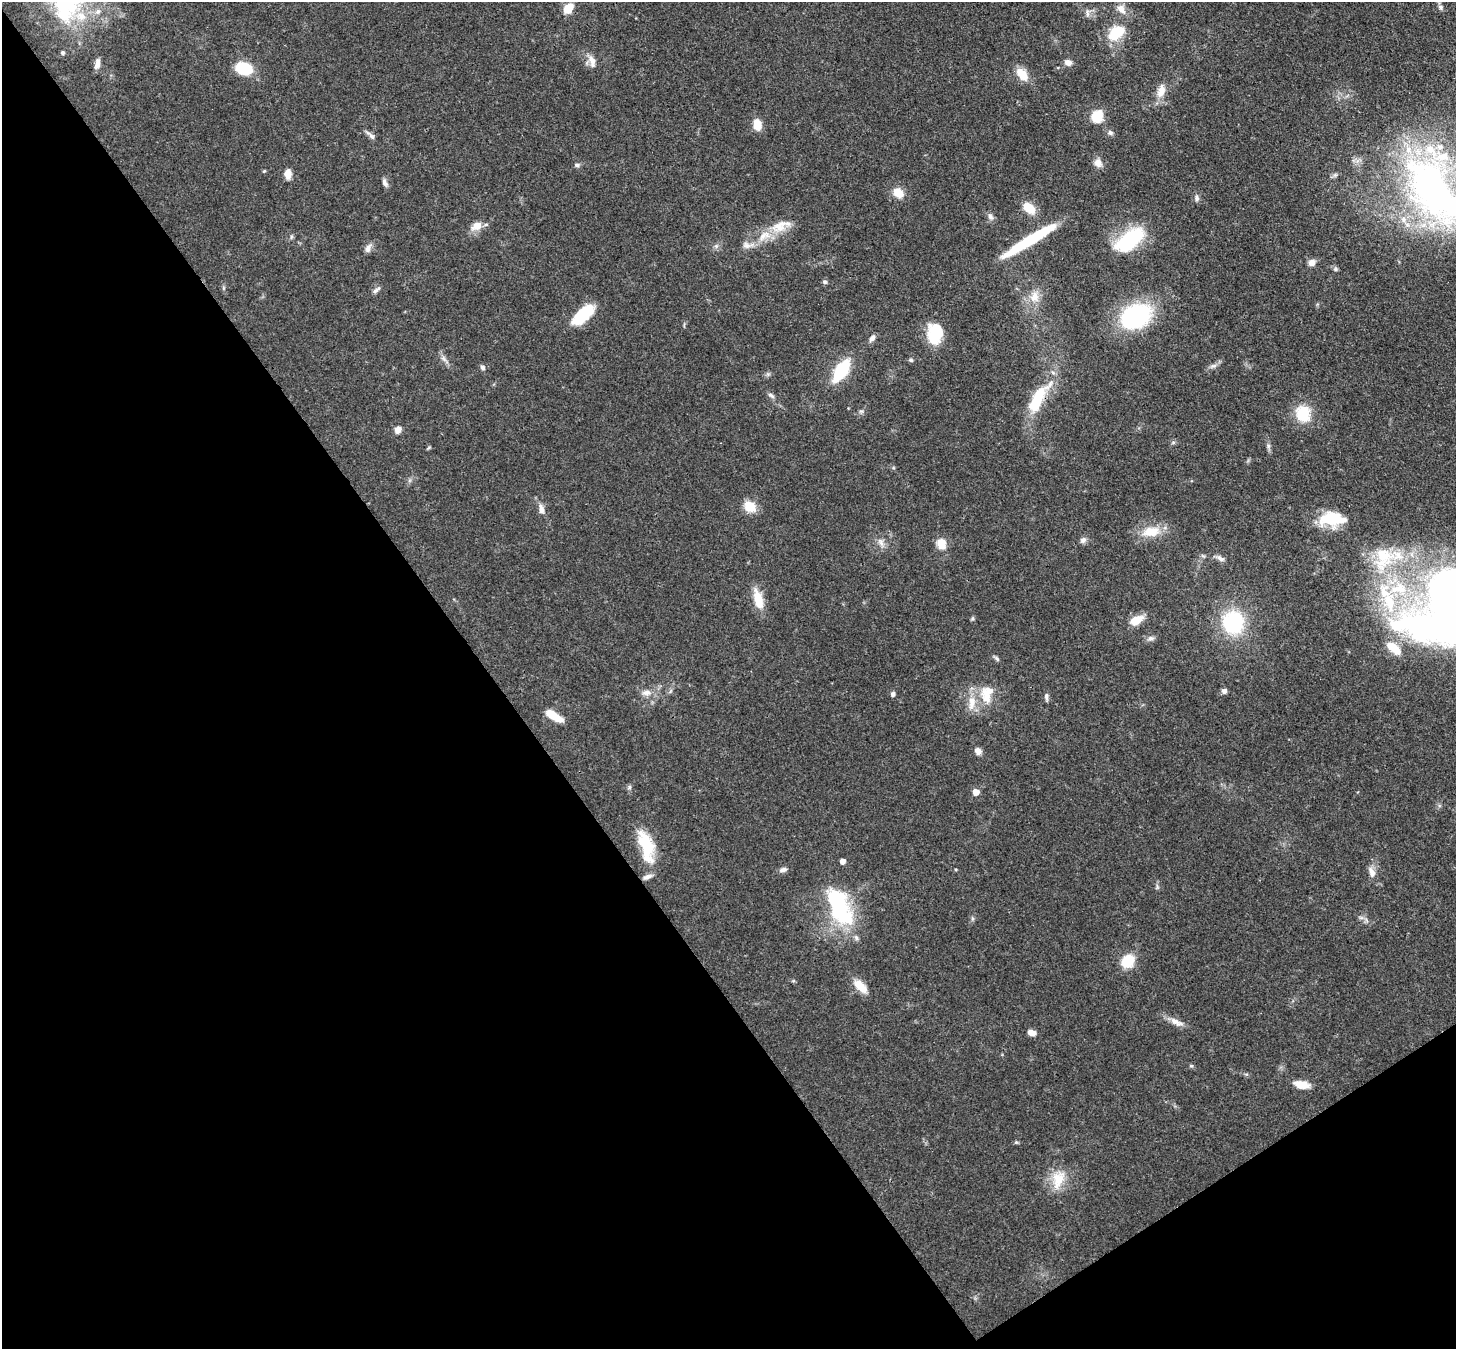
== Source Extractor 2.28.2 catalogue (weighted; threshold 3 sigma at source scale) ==
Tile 14 of 4 x 4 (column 2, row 4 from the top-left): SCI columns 1536-2989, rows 209-1555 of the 5979 x 5952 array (HDU 1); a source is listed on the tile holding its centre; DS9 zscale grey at full resolution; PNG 1458 x 1351 px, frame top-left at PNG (2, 2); no overlay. Shown black and unused: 38% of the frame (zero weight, under 3 of 4 exposures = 7% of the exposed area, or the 3 px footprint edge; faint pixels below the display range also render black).
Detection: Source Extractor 2.28.2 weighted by HDU 2 'WHT'; one run over the whole footprint, this tile lists its part. Background 0.101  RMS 0.004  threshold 0.018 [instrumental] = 3 sigma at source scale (4.5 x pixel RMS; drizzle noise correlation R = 1.50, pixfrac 1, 0.05/0.05 arcsec/px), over >= 5 px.
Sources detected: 111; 3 inside a brighter object's white glare — not listed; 9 inside a brighter listed object's ellipse — not listed separately; the other 99 listed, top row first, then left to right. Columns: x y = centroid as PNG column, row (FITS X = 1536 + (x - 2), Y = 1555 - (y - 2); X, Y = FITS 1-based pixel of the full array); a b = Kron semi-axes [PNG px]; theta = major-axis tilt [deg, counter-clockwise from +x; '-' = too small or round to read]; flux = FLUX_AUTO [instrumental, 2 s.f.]
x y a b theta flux
1440 7 8 7 - 1.3
568 8 11 8 51 8.4
1121 9 15 9 -52 3.4
1087 13 12 4 -87 1.2
81 16 17 13 -17 7.5
1116 32 21 14 37 13
63 53 4 4 - 1
592 61 17 8 -72 3.2
1068 62 8 7 - 2.3
97 64 13 6 78 2.4
244 68 11 8 -16 27
1022 74 16 9 -51 6.9
1161 91 17 9 75 4.8
1097 116 10 9 - 12
757 125 10 8 -74 6.8
1110 133 8 6 -20 1.2
370 135 16 5 -42 1.6
1098 163 11 9 -63 2.9
577 165 7 6 - 1
264 171 5 3 - 0.43
288 174 11 7 -88 3.7
385 183 11 6 -67 1.5
1433 189 106 55 -59 150
898 193 14 11 -41 5.1
1196 198 11 6 -88 1.4
1029 208 12 8 -39 8.3
990 217 10 7 -68 1.6
477 226 10 7 26 5.7
764 236 23 11 32 8.1
291 237 6 4 72 0.62
1130 239 29 14 38 34
1030 240 56 8 32 32
716 246 7 5 45 0.94
368 248 12 7 68 2
1311 262 9 7 30 2.4
1335 269 6 5 - 0.8
825 282 7 5 -1 0.76
223 288 6 4 90 0.61
376 290 12 5 41 1.4
1034 297 16 13 90 5.4
583 314 26 12 42 17
1135 317 19 14 25 72
935 333 21 15 88 16
872 338 10 6 53 1.6
444 359 10 6 -53 1.6
911 360 6 5 - 0.68
1213 366 12 5 16 1.6
482 367 7 5 -58 1.1
841 370 17 8 58 30
1039 394 47 13 46 14
771 395 10 5 -33 1.2
861 411 6 5 - 0.79
1303 414 22 18 -71 12
398 430 8 7 - 2.7
1173 443 6 4 20 0.62
1268 446 6 6 - 0.92
429 447 6 3 20 0.47
893 468 5 3 - 0.47
750 506 8 7 - 13
541 509 13 7 -75 2.6
1332 519 30 16 0 16
1151 532 26 14 10 9.1
1083 540 9 8 - 1.5
881 542 15 7 -65 2.5
941 544 14 12 -68 4.8
1383 555 33 27 -49 23
1220 558 13 6 -26 1.6
758 599 25 11 -76 8.2
1390 602 36 19 -82 29
972 618 6 4 61 0.59
1136 620 12 7 30 8.9
1233 622 16 15 - 43
1151 638 10 6 10 1.4
1393 648 18 8 -40 8.3
997 658 8 5 -46 0.9
1224 691 6 6 - 1.4
988 692 24 18 44 10
646 693 14 8 6 2.8
893 694 5 5 - 1.4
1046 697 10 5 89 1.2
553 716 18 7 -32 8.4
978 751 9 7 -54 2.1
629 787 7 5 62 0.78
976 792 5 5 - 4.6
646 846 41 16 -74 17
843 861 4 4 - 2.9
783 870 10 6 12 1.6
1372 872 15 8 -73 2.9
1157 887 9 4 80 0.82
837 902 42 23 -69 41
1361 918 7 4 -1 0.91
1128 961 13 11 46 12
860 986 20 10 -46 5.9
1176 1022 20 8 -24 3.6
1031 1032 8 5 -15 3.3
1191 1066 5 5 - 0.62
1302 1084 19 9 -10 5.2
1016 1142 5 5 - 0.55
1058 1180 28 16 70 9.9
Overlapping masked pixels (flux is a lower limit): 1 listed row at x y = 1039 394
Isophote crosses this tile's border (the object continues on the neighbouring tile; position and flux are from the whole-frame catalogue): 2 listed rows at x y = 568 8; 1433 189